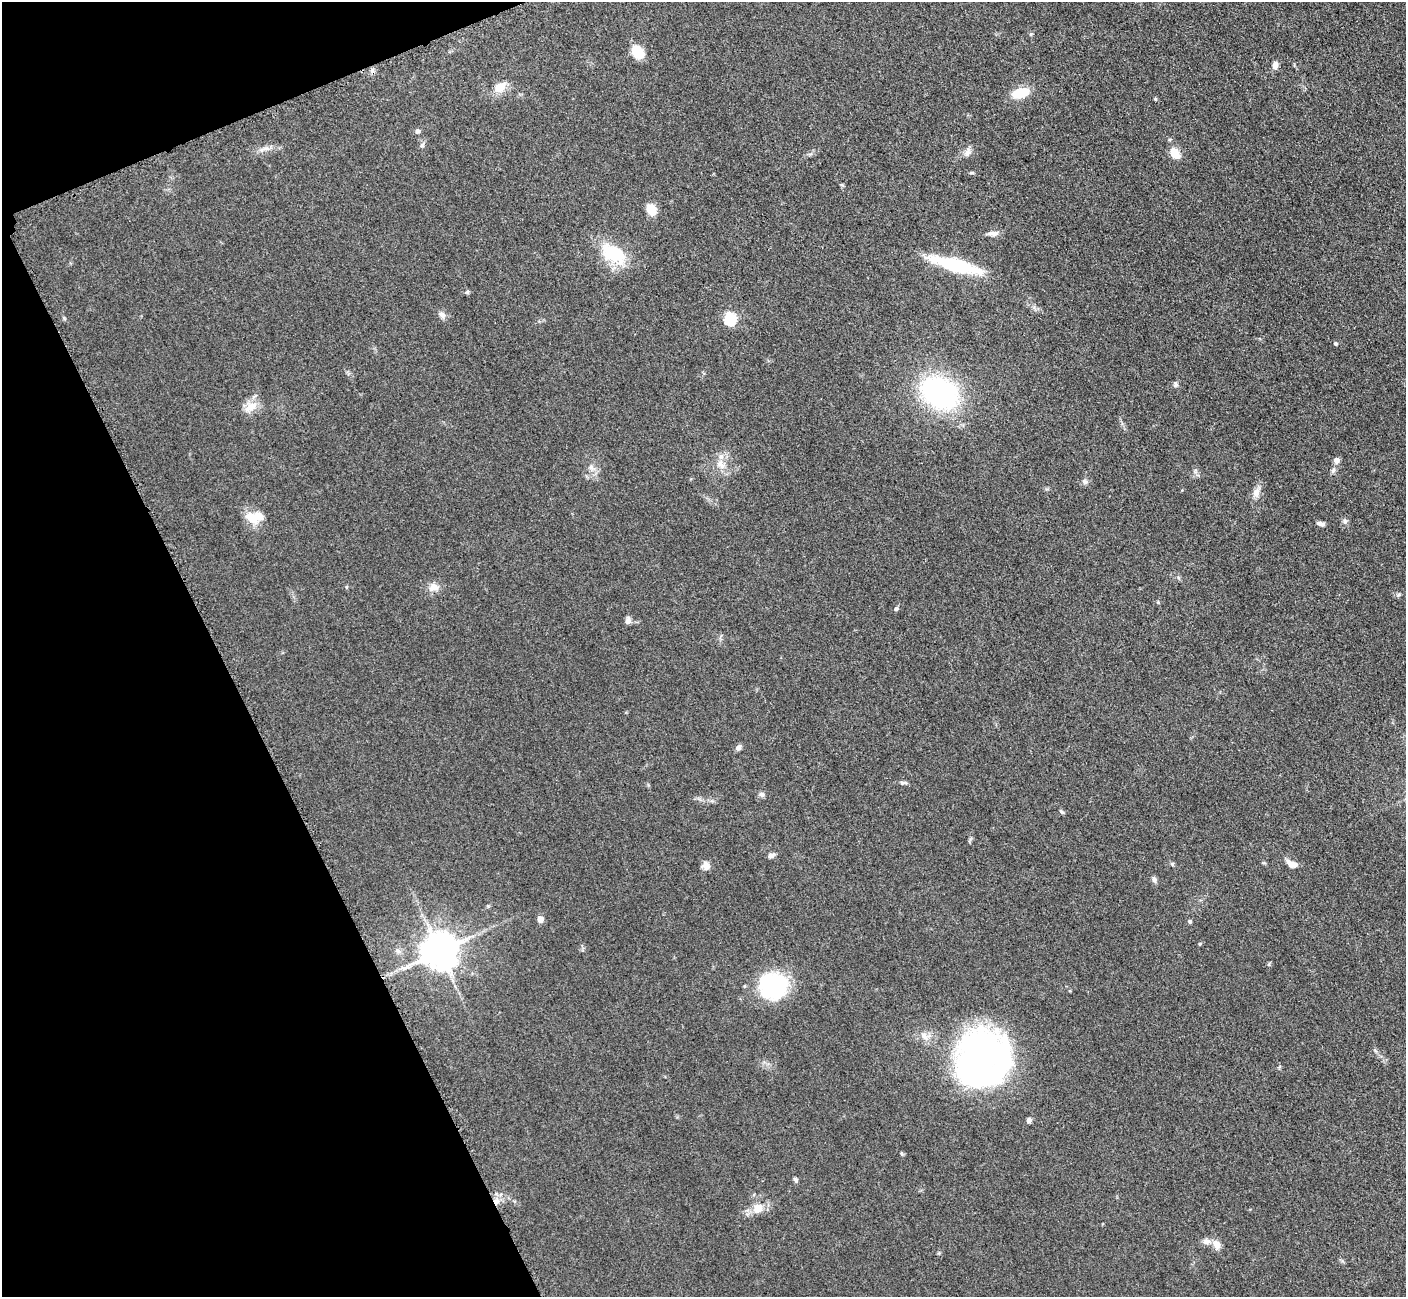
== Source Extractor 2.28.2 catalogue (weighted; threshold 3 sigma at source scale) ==
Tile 5 of 4 x 4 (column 1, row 2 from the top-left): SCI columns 66-1469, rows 2778-4072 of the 5700 x 5663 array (HDU 1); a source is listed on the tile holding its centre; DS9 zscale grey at full resolution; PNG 1408 x 1299 px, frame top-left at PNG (2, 2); no overlay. Shown black and unused: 19% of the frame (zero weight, under 3 of 5 exposures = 3% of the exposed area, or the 3 px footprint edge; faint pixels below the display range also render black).
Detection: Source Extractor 2.28.2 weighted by HDU 2 'WHT'; one run over the whole footprint, this tile lists its part. Background 0.0531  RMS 0.0059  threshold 0.0264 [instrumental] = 3 sigma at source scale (4.5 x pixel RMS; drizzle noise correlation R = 1.50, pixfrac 1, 0.05/0.05 arcsec/px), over >= 5 px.
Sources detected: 63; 1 inside a brighter object's white glare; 2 cosmic-ray / hot-pixel residue — not listed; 1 inside a brighter listed object's ellipse — not listed separately; the other 59 listed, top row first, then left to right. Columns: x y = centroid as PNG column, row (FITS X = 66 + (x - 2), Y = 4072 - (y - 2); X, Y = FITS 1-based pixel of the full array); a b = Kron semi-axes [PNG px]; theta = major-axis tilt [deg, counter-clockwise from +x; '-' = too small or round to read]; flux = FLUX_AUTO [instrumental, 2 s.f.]
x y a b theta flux
1031 34 5 5 - 0.75
637 52 14 11 -56 12
1275 65 9 6 87 2.7
500 87 19 12 35 7
1020 93 21 11 16 12
1155 99 5 4 - 0.56
418 131 6 6 - 1.5
422 145 7 5 43 1.1
261 150 9 5 31 1.9
967 152 13 7 65 2.9
1175 153 12 8 -53 8.8
651 210 9 7 -56 12
992 233 14 6 1 3
613 254 32 18 -33 29
955 265 60 13 -15 37
467 292 6 5 - 0.84
442 315 10 8 -42 2.4
64 318 6 4 -72 0.67
730 318 6 6 - 54
1335 343 4 4 - 1
1175 384 8 6 -87 1.5
940 393 30 22 -33 130
250 407 20 11 32 7.3
1336 460 7 6 - 2.8
721 465 16 11 -35 6.4
591 467 10 6 -80 2.5
1333 470 9 5 68 1.6
1085 482 9 6 -24 1.8
1256 493 13 9 80 4
252 517 21 13 -30 9.9
1345 521 7 6 - 1.4
1321 524 10 5 -16 2
434 587 14 10 11 4.8
1398 595 6 4 45 0.95
896 609 5 5 - 1.1
628 620 9 6 79 2.1
738 747 8 6 55 2
903 783 10 4 -3 1.4
761 794 7 7 - 1.6
1061 812 7 4 -28 0.87
771 855 8 6 23 2
1172 864 5 5 - 0.8
1292 864 13 7 -25 4.8
706 866 9 8 - 3.7
1154 879 8 6 -60 1.6
488 906 5 5 - 0.71
540 919 5 5 - 5.2
1190 921 5 5 - 0.92
398 951 9 4 -36 1.6
439 951 10 10 - 1500
773 986 32 30 8 47
924 1036 14 8 -58 4.2
982 1058 61 55 66 210
1029 1120 6 5 - 1.9
901 1153 6 3 -71 0.67
795 1180 6 5 - 1.2
758 1208 14 13 - 7.1
1206 1241 11 8 -16 2.9
1217 1245 11 8 -69 4.7
Unlisted compact peaks at least as high as the median listed source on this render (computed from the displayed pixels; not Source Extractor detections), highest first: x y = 1200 944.